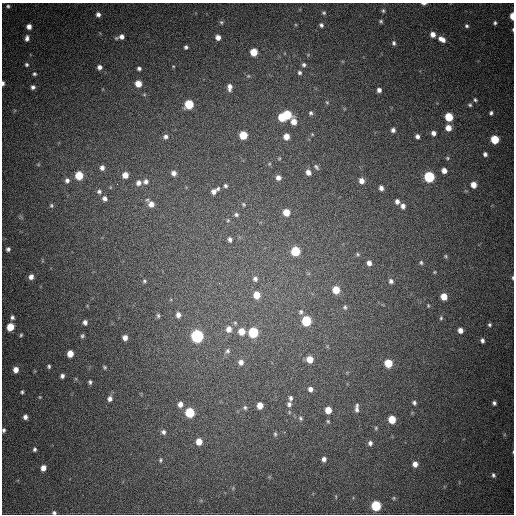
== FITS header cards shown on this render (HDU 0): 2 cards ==
NAXIS1  =                  512
NAXIS2  =                  512

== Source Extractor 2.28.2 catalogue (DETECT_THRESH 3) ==
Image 512 x 512 px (HDU 0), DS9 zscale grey, 1 PNG px = 1 image px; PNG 516 x 516 px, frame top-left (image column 1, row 512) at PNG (2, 3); no overlay
Background 709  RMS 20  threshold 60.6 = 3 sigma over >= 5 px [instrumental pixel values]
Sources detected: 169; all 169 listed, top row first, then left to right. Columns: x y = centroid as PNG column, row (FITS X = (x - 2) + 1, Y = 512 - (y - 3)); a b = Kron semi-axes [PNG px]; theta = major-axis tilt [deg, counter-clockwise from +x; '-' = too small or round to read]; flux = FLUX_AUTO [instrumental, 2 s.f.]
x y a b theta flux
424 4 6 3 -2 3500
8 6 5 4 - 2400
383 11 5 4 - 2200
324 13 6 5 - 2300
98 14 6 5 - 5000
512 16 6 3 -89 17000
381 21 5 4 - 2300
221 22 6 5 - 2300
495 23 4 3 - 2400
321 25 5 5 - 3200
467 26 5 5 - 2600
29 27 5 5 - 7600
513 30 4 2 - 1100
433 34 6 6 - 8900
121 37 8 6 10 6900
218 37 5 4 - 8200
27 38 7 5 83 5300
442 39 9 6 -32 9700
394 43 6 5 - 3100
186 47 4 4 - 2600
254 52 5 5 - 28000
26 65 5 5 - 2600
304 65 5 5 - 3000
173 66 3 3 - 990
99 67 4 4 - 5000
139 69 4 4 - 3200
299 73 5 5 - 2700
34 74 5 5 - 2400
248 76 5 4 - 1500
3 83 5 3 - 4000
138 84 5 5 - 17000
33 87 5 5 - 4100
229 87 8 5 89 6600
379 90 5 4 - 4900
475 100 5 4 - 2400
327 102 6 4 -43 1500
189 104 6 6 - 56000
470 105 6 5 - 2500
311 113 5 5 - 2600
491 113 5 5 - 3000
287 115 6 6 - 46000
282 117 6 5 - 36000
449 117 6 5 - 42000
294 122 8 6 -60 12000
448 128 6 6 - 12000
393 130 5 5 - 4500
433 133 5 5 - 5800
312 134 4 3 - 1200
243 135 6 5 - 34000
286 136 5 5 - 12000
417 136 5 4 - 4400
166 137 7 6 - 5100
495 139 6 5 - 44000
485 154 5 5 - 3900
447 158 5 4 - 1800
316 167 8 5 -52 3000
102 168 6 6 - 6100
444 170 5 5 - 8000
308 172 6 5 - 6900
174 173 7 6 - 6500
79 175 6 6 - 37000
125 175 6 6 - 13000
429 177 6 6 - 110000
278 178 6 5 - 5900
67 180 7 6 - 4900
146 181 8 7 - 6500
362 181 6 6 - 9000
138 183 8 7 - 7400
117 184 2 2 - 1700
473 185 6 5 - 13000
225 186 5 5 - 2600
110 187 5 3 - 1300
381 188 5 4 - 5700
218 189 5 4 - 2600
99 191 7 6 - 3900
214 191 7 6 - 6100
105 198 7 6 - 5900
397 201 5 5 - 5200
151 204 8 7 - 11000
244 204 6 5 - 2000
51 205 5 5 - 2200
403 206 6 5 - 5700
286 212 6 5 - 21000
236 215 6 5 - 3100
228 220 5 5 - 2000
230 239 6 5 - 4400
8 249 4 4 - 3500
295 251 6 6 - 58000
358 254 6 5 - 2100
446 256 5 4 - 1800
421 262 6 4 -86 2300
369 263 6 5 - 6200
434 272 4 4 - 1300
31 277 6 5 - 6900
513 278 6 3 -89 1800
255 279 7 6 - 4600
144 281 5 4 - 1900
391 281 6 5 - 4300
219 283 3 2 - 3100
336 290 6 6 - 26000
257 295 7 6 - 21000
444 297 6 5 - 18000
428 305 5 4 - 1500
345 307 6 6 - 2800
301 312 7 6 - 3900
178 315 6 5 - 5900
158 316 6 4 -86 2200
12 317 5 5 - 3600
441 318 6 5 - 2300
306 321 6 6 - 73000
85 322 5 4 - 5000
235 323 6 5 - 2400
489 325 5 5 - 2600
10 327 6 5 - 28000
229 329 8 7 - 10000
460 330 5 5 - 8700
241 331 7 7 - 16000
253 332 6 6 - 83000
21 335 5 4 - 1900
82 336 5 4 - 2200
197 336 7 6 - 230000
125 337 5 4 - 7200
482 340 5 4 - 4100
227 351 9 7 57 4700
70 354 5 5 - 16000
310 359 6 5 - 18000
241 362 8 7 - 7300
388 363 6 5 - 36000
49 366 4 4 - 2300
105 367 5 4 - 1800
16 370 6 5 - 10000
62 376 5 4 - 3900
90 382 5 4 - 2700
310 389 6 6 - 5800
22 392 4 4 - 2200
40 397 5 4 - 1300
290 398 6 5 - 3500
110 399 6 6 - 5200
414 403 5 5 - 3000
494 403 4 4 - 3300
180 404 7 6 - 7300
289 404 7 6 - 4300
260 405 5 5 - 14000
245 408 6 5 - 2600
357 408 14 6 87 6900
328 410 6 5 - 18000
190 412 6 6 - 69000
289 412 6 3 -73 1400
25 417 5 4 - 5400
301 418 6 5 - 2500
392 419 6 5 - 29000
328 421 5 4 - 1900
376 428 6 5 - 2100
4 430 5 4 - 2800
163 432 7 6 - 4800
275 434 6 5 - 2000
199 442 6 5 - 16000
370 443 7 6 - 5000
35 449 5 4 - 2700
513 452 4 2 - 970
324 459 6 5 - 5400
160 460 6 4 75 2200
415 464 5 5 - 8700
43 468 5 4 - 9900
493 475 6 4 -71 3000
233 488 6 4 49 1900
394 498 5 4 - 1600
376 506 6 6 - 83000
54 513 5 4 - 2800
At the frame edge (FLAGS 8, measured only in part): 8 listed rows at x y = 424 4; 512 16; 513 30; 3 83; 513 278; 4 430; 513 452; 54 513